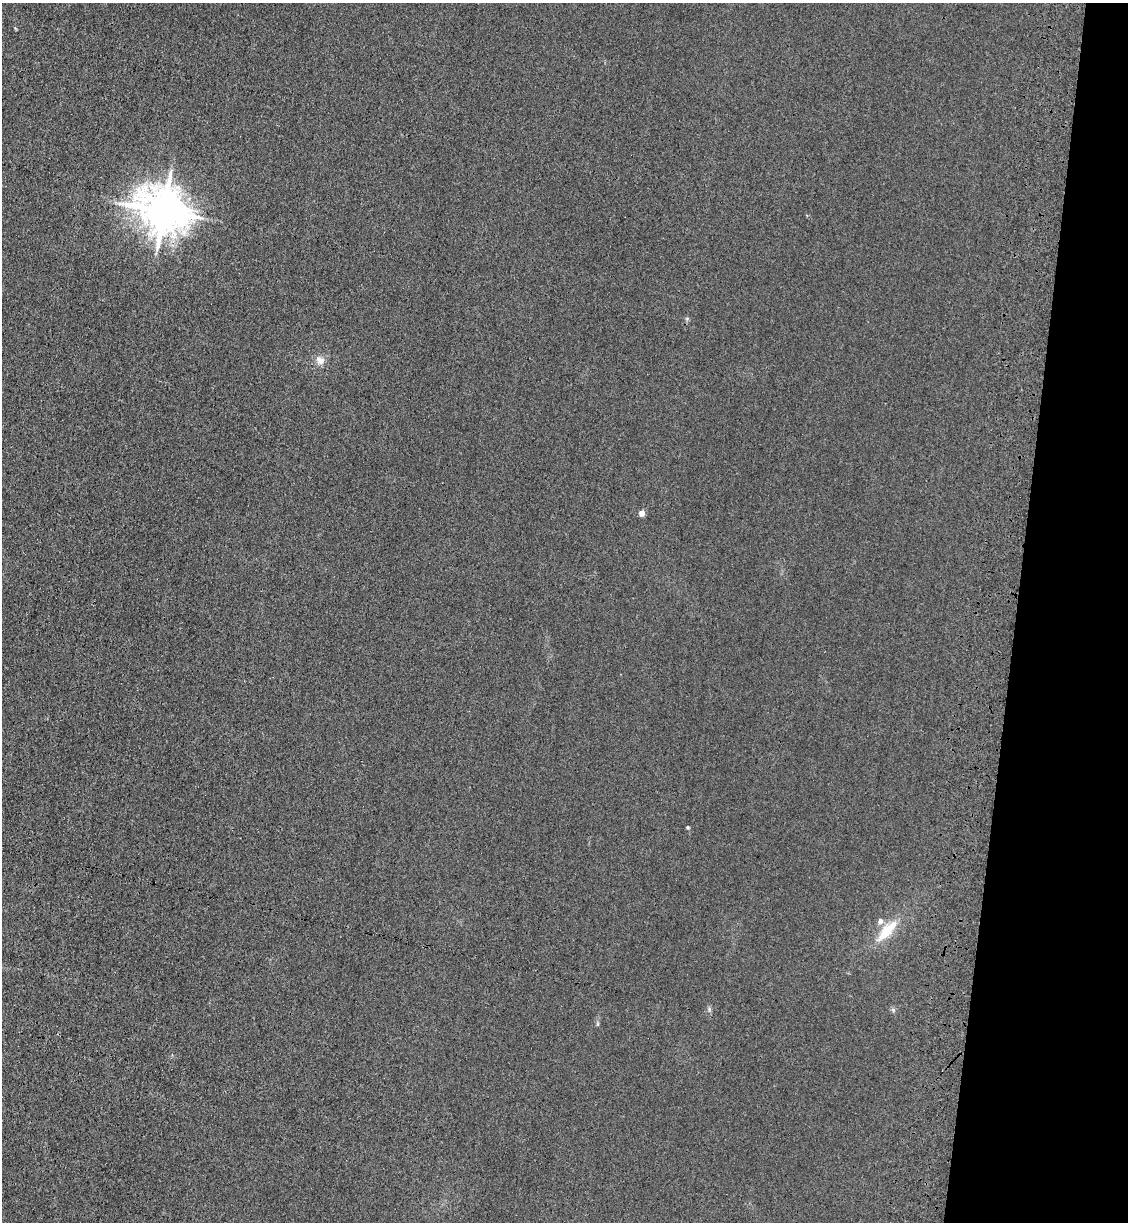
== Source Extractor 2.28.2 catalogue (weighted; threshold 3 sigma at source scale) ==
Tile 8 of 4 x 4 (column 4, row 2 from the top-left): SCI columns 3610-4735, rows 2465-3684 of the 5085 x 4929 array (HDU 1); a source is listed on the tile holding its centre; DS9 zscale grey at full resolution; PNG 1130 x 1224 px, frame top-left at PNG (2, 3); no overlay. Shown black and unused: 10% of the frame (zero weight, under 3 of 4 exposures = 6% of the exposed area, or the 3 px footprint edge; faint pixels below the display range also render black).
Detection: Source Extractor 2.28.2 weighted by HDU 2 'WHT'; one run over the whole footprint, this tile lists its part. Background 0.0311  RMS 0.0056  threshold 0.0251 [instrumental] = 3 sigma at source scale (4.5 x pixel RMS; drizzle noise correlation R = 1.50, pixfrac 1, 0.05/0.05 arcsec/px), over >= 5 px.
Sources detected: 9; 1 inside a brighter listed object's ellipse — not listed separately; the other 8 listed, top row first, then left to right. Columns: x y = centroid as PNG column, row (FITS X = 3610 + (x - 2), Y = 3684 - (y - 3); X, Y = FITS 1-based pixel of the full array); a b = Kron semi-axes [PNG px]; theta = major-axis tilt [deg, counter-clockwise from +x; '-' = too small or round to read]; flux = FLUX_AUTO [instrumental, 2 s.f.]
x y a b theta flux
163 211 14 12 -30 2000
687 318 6 4 19 0.74
320 360 12 10 -39 4
642 513 4 4 - 6
688 828 5 3 - 0.59
886 931 35 11 48 15
709 1009 6 5 - 0.94
893 1010 6 6 - 0.97